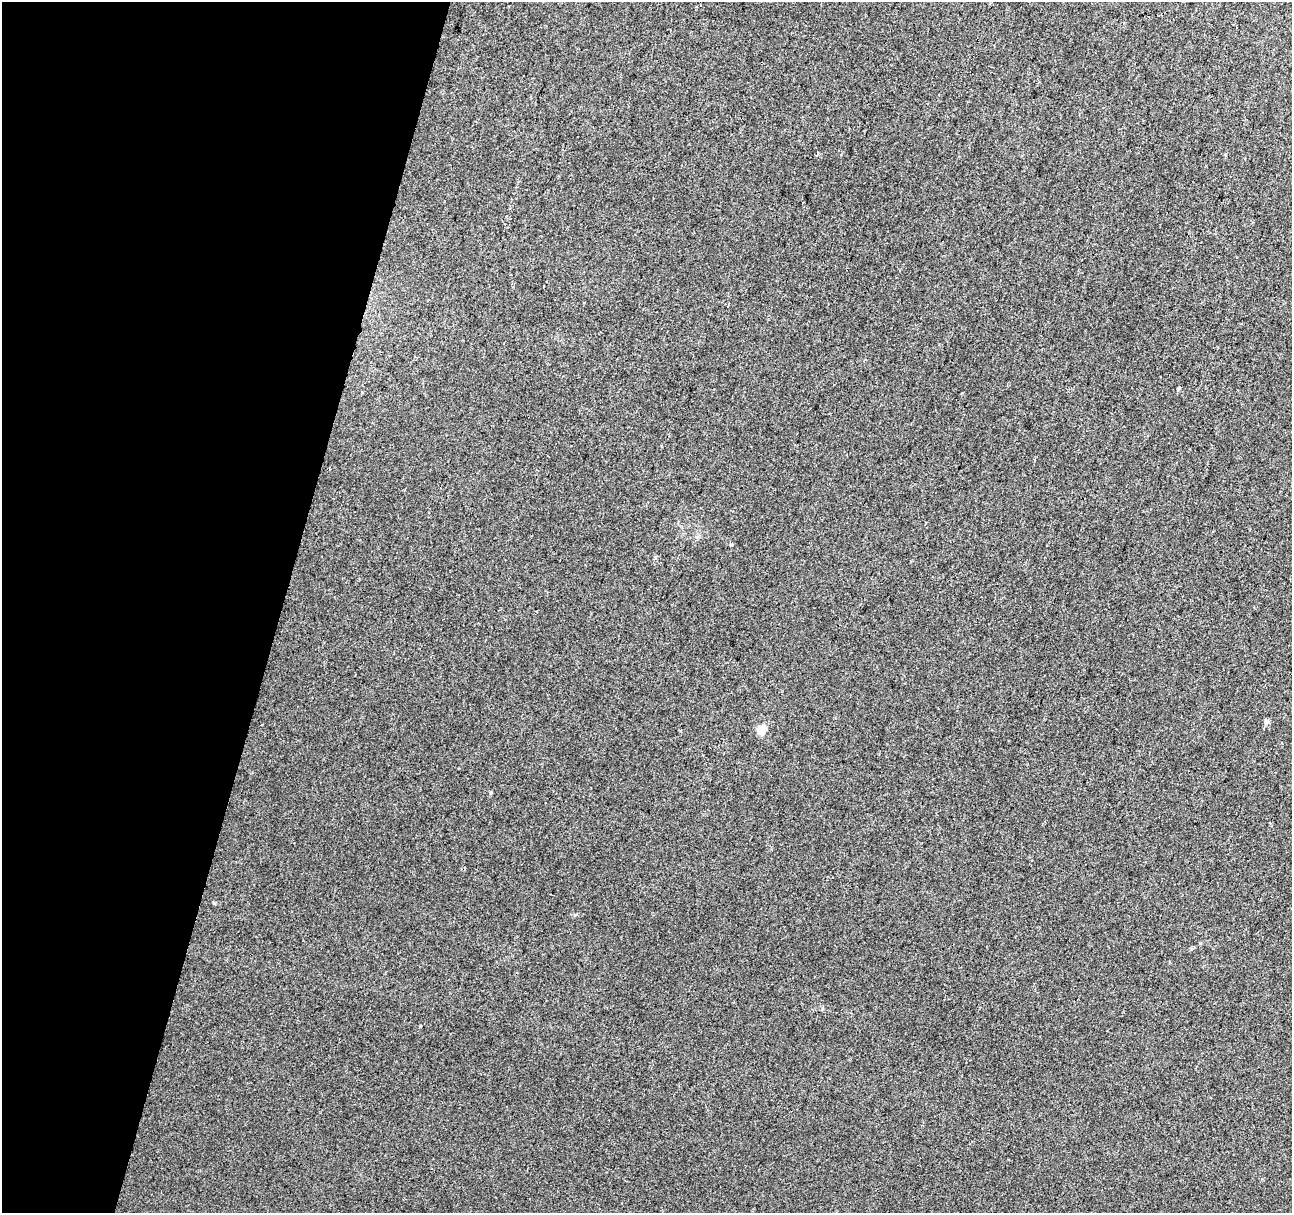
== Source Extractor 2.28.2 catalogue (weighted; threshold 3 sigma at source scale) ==
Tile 9 of 4 x 4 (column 1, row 3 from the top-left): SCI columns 6-1295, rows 1493-2703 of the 5164 x 5344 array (HDU 1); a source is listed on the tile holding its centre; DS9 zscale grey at full resolution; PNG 1294 x 1215 px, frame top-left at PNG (2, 2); no overlay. Shown black and unused: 22% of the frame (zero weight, under 2 of 3 exposures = <1% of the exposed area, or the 3 px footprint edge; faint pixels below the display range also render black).
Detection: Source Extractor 2.28.2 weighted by HDU 2 'WHT'; one run over the whole footprint, this tile lists its part. Background 0.0107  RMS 0.0066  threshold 0.0296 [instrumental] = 3 sigma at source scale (4.5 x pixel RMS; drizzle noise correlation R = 1.50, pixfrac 1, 0.0396/0.0396 arcsec/px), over >= 5 px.
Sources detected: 8; all 8 listed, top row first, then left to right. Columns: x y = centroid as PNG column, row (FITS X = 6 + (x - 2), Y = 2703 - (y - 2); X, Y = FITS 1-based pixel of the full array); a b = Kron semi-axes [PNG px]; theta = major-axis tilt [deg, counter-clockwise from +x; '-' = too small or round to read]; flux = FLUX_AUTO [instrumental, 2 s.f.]
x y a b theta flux
817 153 5 3 - 0.85
1178 389 5 4 - 1.2
362 392 3 3 - 0.65
731 544 5 4 - 0.8
1266 722 5 4 - 3.5
761 730 5 5 - 25
491 793 3 3 - 1.9
420 1026 3 2 - 0.56